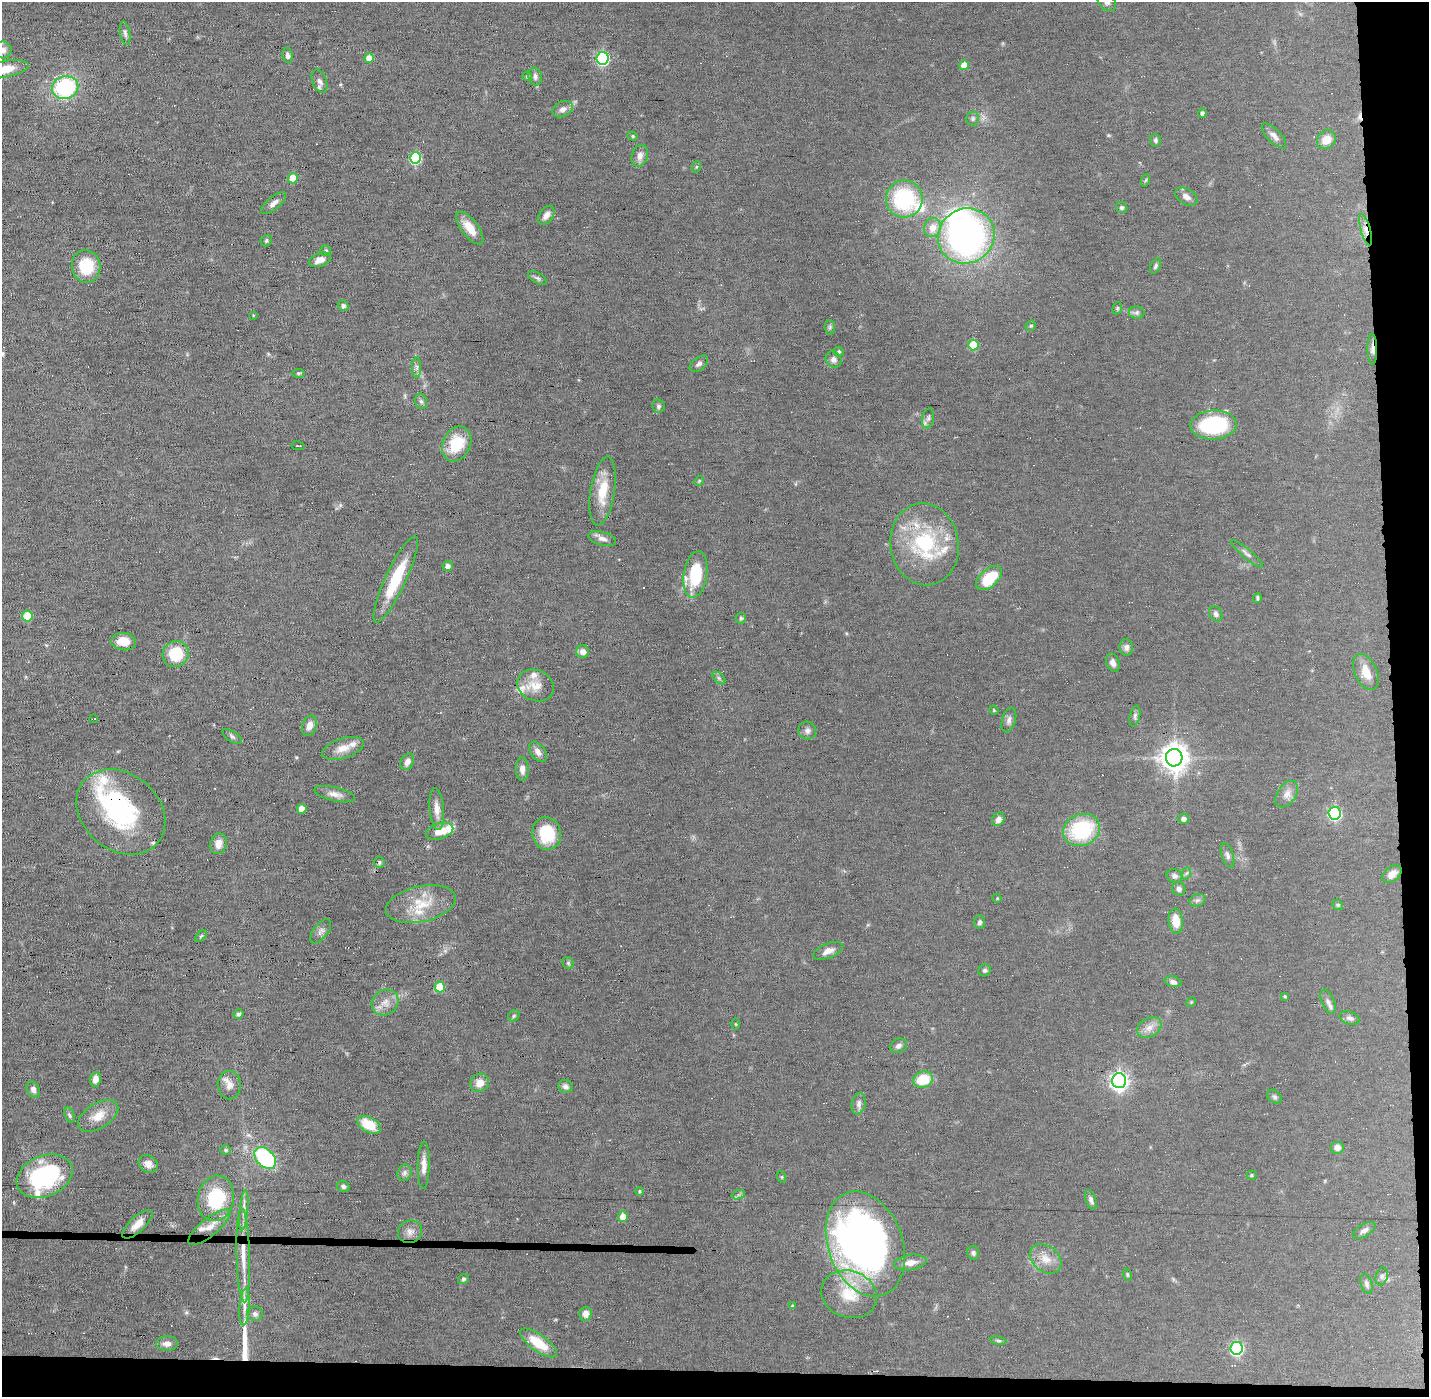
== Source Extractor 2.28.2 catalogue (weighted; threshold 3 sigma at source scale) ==
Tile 9 of 3 x 3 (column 3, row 3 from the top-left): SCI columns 2854-4280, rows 32-1426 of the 4280 x 4250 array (HDU 1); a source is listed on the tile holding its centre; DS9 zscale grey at full resolution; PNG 1431 x 1399 px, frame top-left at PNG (2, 2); each listed source drawn as its Kron ellipse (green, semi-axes under 4 px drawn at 4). Shown black and unused: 5% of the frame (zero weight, under 11 of 22 exposures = <1% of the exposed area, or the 3 px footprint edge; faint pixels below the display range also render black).
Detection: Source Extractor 2.28.2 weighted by HDU 2 'WHT'; one run over the whole footprint, this tile lists its part. Background 0.121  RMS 0.0031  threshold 0.0126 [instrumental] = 3 sigma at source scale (4.09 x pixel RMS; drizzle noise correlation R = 1.36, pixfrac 0.8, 0.05/0.05 arcsec/px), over >= 5 px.
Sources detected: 205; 2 inside a brighter object's white glare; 9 cosmic-ray / hot-pixel residue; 1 long thin detection or spike segment (spike, bleed or trail) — neither listed nor drawn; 11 inside a brighter listed object's ellipse — not listed separately; the other 182 listed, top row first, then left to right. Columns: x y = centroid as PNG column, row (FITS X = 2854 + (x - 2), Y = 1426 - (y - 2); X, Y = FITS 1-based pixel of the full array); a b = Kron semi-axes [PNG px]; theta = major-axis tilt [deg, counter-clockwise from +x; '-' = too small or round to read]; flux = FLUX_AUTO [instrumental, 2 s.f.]
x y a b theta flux
1107 2 11 7 -45 1.2
125 33 12 5 -80 0.76
3 50 9 8 - 1.7
288 55 7 5 -80 0.93
369 58 5 4 - 2.7
602 58 6 6 - 42
964 65 5 4 - 3.9
4 69 25 8 10 6.5
527 76 5 4 - 0.43
535 76 9 6 -77 1
319 81 12 7 -69 1.3
65 88 13 11 14 28
563 109 11 7 26 1.5
1202 113 4 4 - 0.82
973 119 7 6 - 0.64
633 136 5 4 - 0.37
1274 136 16 6 -46 1.6
1155 140 6 5 - 0.52
1326 140 10 8 41 3.5
640 156 11 8 73 1.7
415 158 6 5 - 24
696 167 6 3 71 0.3
293 178 5 5 - 5.6
1146 180 6 4 70 0.35
1186 197 12 7 -31 1.6
904 199 18 18 - 24
274 203 15 6 39 1.6
1122 207 6 5 - 0.59
546 215 10 6 55 1.7
470 228 19 8 -53 4.3
932 228 9 8 - 2.9
1366 230 16 5 -74 1.9
966 236 29 27 33 89
266 241 6 5 - 0.51
326 251 5 5 - 0.43
320 260 11 6 21 2.2
86 266 16 14 -83 11
1156 266 8 5 65 0.59
537 278 10 5 -32 0.69
343 306 5 5 - 0.76
1117 308 6 4 69 0.42
1137 312 8 6 1 0.75
253 315 3 3 - 0.21
1031 326 5 4 - 0.41
830 327 7 5 -84 0.53
973 345 5 5 - 11
1372 349 15 4 -89 1.3
839 352 5 4 - 0.53
834 359 8 7 - 1.2
699 364 10 6 38 0.96
417 368 10 4 -90 0.88
298 373 6 4 6 0.44
421 401 8 6 -73 0.67
658 406 7 6 - 0.63
928 418 10 6 78 0.97
1214 425 23 14 2 26
457 444 18 14 64 9
298 446 6 2 -10 0.23
699 481 5 4 - 0.29
603 491 35 12 81 7.5
602 539 14 6 -15 1.4
924 544 41 34 -82 25
1247 554 20 5 -40 1.1
448 566 5 5 - 1.2
695 575 23 11 81 13
989 578 15 8 41 10
396 579 47 10 65 13
1257 598 5 3 - 0.47
1216 614 8 6 -59 0.9
27 616 5 5 - 7.9
741 618 5 5 - 0.52
124 642 12 8 -5 4.2
1126 647 8 6 -86 1.1
583 652 6 6 - 1.7
176 654 13 12 - 10
1113 663 9 6 -68 1.3
1366 672 19 11 -67 4.4
719 678 7 4 -45 0.58
536 685 19 15 -25 4.4
994 710 5 4 - 0.3
1135 716 10 5 79 0.72
94 719 4 2 - 0.28
1009 720 13 7 74 1.2
309 726 10 7 72 2.1
807 731 9 9 - 1.2
232 736 11 5 -34 0.7
343 748 22 10 17 3.4
538 752 11 7 -54 1.5
1174 758 9 8 - 330
407 762 8 6 62 1.4
522 769 12 6 -89 1.8
335 794 21 7 -12 2
1287 794 15 9 57 2.1
302 809 5 5 - 3.4
437 809 21 7 -84 2.6
121 812 48 38 -40 36
1335 813 6 6 - 39
998 819 7 6 - 1.3
1184 819 5 5 - 1.1
1081 830 19 15 21 19
440 831 14 8 16 4.2
547 833 16 14 -81 12
218 844 10 8 76 2.5
1227 855 13 5 -72 0.93
379 862 5 5 - 0.55
1187 873 6 4 69 0.46
1392 874 11 7 37 2
1175 876 8 6 -23 1
1179 889 7 6 - 1
997 898 4 4 - 0.29
1197 900 8 6 20 0.77
421 904 35 18 12 8.9
1338 905 6 4 -43 0.4
1176 921 12 7 -84 4.4
979 922 6 5 - 0.73
321 931 14 7 51 1.2
201 936 7 4 44 0.42
828 951 15 7 22 1.9
568 963 6 5 - 0.52
985 970 6 5 - 0.58
1173 982 9 5 -14 1
440 987 5 5 - 11
1285 996 4 3 - 0.4
1328 1001 13 6 -67 1.2
385 1002 14 12 38 2.9
1191 1002 5 4 - 0.29
238 1014 5 4 - 0.66
514 1016 6 5 - 0.45
1350 1018 10 6 -17 0.93
736 1024 5 3 - 0.23
1149 1028 13 9 31 2.2
898 1046 9 7 26 1
95 1079 7 5 82 2.1
923 1079 10 8 17 8.2
1119 1081 7 7 - 130
480 1083 10 8 35 2.9
229 1085 14 11 -88 2.5
565 1086 7 6 - 0.87
33 1090 8 6 -69 1.2
1274 1097 8 6 -39 0.66
859 1104 11 7 80 1.2
69 1115 8 4 -68 0.56
98 1116 22 12 32 4.3
369 1125 13 7 -27 7.1
1337 1147 7 6 - 1.4
226 1150 5 5 - 0.41
265 1158 13 8 -44 29
148 1164 10 8 -33 1.8
424 1165 24 6 89 2.3
404 1173 8 6 66 0.91
1251 1175 5 4 - 0.35
45 1176 29 20 23 34
782 1177 6 4 -72 0.29
343 1186 6 5 - 0.67
639 1191 4 4 - 0.36
738 1195 7 4 20 0.59
216 1198 23 18 78 18
1091 1200 10 5 -70 0.99
244 1210 20 4 85 1.7
623 1216 5 5 - 3.1
138 1224 19 7 43 2.9
209 1227 26 9 39 3.8
1364 1230 12 6 31 1.1
410 1232 12 11 - 1.9
865 1244 54 37 -70 130
973 1253 7 6 - 0.7
243 1256 47 6 -88 5.9
1046 1259 17 13 -37 3.6
910 1263 16 7 9 2.4
1127 1275 6 4 -71 0.38
1382 1276 9 5 73 0.78
463 1279 6 5 - 0.51
1366 1284 10 6 -73 0.75
849 1294 28 23 -19 11
792 1306 4 3 - 0.39
245 1307 18 5 86 2
255 1314 8 7 - 0.94
585 1314 7 6 - 1.7
998 1341 8 4 -9 0.53
538 1343 22 8 -36 6.6
167 1344 11 7 0 1.6
1236 1348 6 6 - 42
Overlapping masked pixels (flux is a lower limit): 5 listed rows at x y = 602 58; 1366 230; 1372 349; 121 812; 243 1256
Isophote crosses this tile's border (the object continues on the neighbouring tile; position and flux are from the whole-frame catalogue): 3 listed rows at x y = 1107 2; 3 50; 4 69